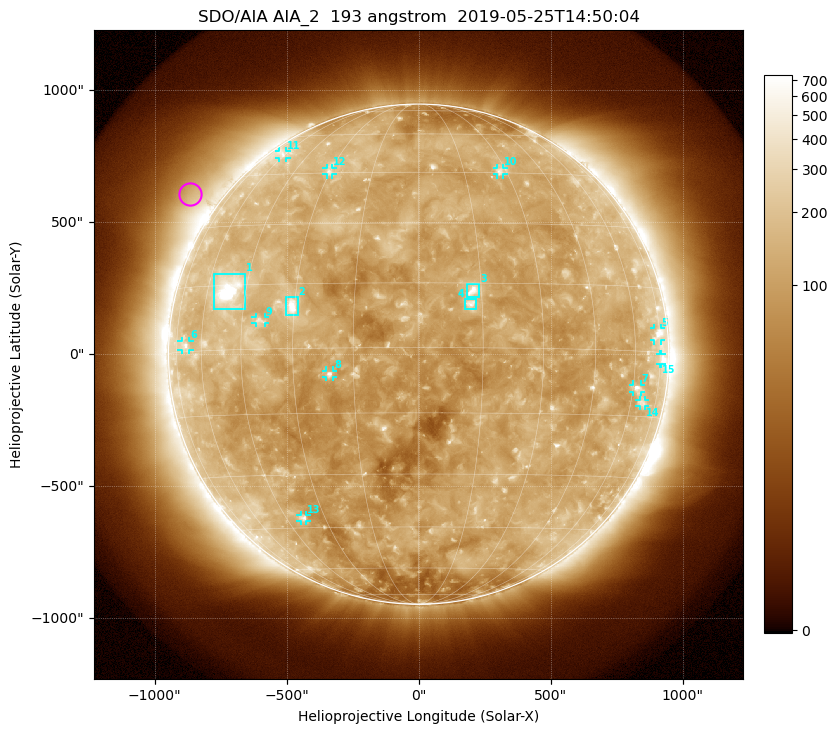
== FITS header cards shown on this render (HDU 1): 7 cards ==
TELESCOP= 'SDO/AIA'
INSTRUME= 'AIA_2'
WAVELNTH=                  193
WAVEUNIT= 'angstrom'
DATE-OBS= '2019-05-25T14:50:04.84'
CTYPE1  = 'HPLN-TAN'
CTYPE2  = 'HPLT-TAN'

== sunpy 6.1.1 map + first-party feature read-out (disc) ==
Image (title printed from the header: SDO/AIA AIA_2  193 angstrom  2019-05-25T14:50:04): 1024 x 1024 px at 2.4 arcsec/px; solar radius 948 arcsec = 395 px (full disc in frame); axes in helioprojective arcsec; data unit not stated in the header (colour bar unlabelled)
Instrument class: DISC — disc imager (sunpy class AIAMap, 193 A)
Bright regions (active regions / flare kernels): reference = the median radial profile (limb darkening/brightening removed); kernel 9 px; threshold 5 sigma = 174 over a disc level ~113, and >= 1.15x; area >= 12 px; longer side >= 9 px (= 22 arcsec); searched inside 0.97 R_sun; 15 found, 15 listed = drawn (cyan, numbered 1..; 11 of them under ~33 arcsec drawn as corner ticks so the feature stays visible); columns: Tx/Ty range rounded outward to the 5 arcsec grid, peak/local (2 s.f.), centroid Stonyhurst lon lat
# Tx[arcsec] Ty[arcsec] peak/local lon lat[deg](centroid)
1 -775..-655 170..305 21 -51 +14
2 -505..-455 145..215 7.7 -31 +10
3 180..230 215..265 6.4 +13 +13
4 175..220 170..210 5 +12 +10
5 890..920 50..100 4.2 +73 +4
6 -900..-865 15..50 3.3 -68 +1
7 810..845 -145..-115 3.9 +62 -8
8 -350..-325 -90..-60 4.8 -21 -6
9 -620..-580 115..140 3.2 -39 +6
10 295..325 680..705 3.2 +28 +46
11 -530..-500 745..770 2.7 -61 +52
12 -350..-325 680..705 2.9 -30 +46
13 -450..-425 -630..-610 3.3 -38 -42
14 835..860 -200..-175 2.5 +66 -12
15 915..920 -35..0 2.7 +75 -2
Off-limb structures (1.02-1.3 R_sun): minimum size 162 px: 6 found; the strongest spans PA ~35..70 deg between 1.02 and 1.3 R_sun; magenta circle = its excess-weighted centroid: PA ~55 deg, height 1.12 R_sun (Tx ~-870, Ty ~610 arcsec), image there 2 x the reference